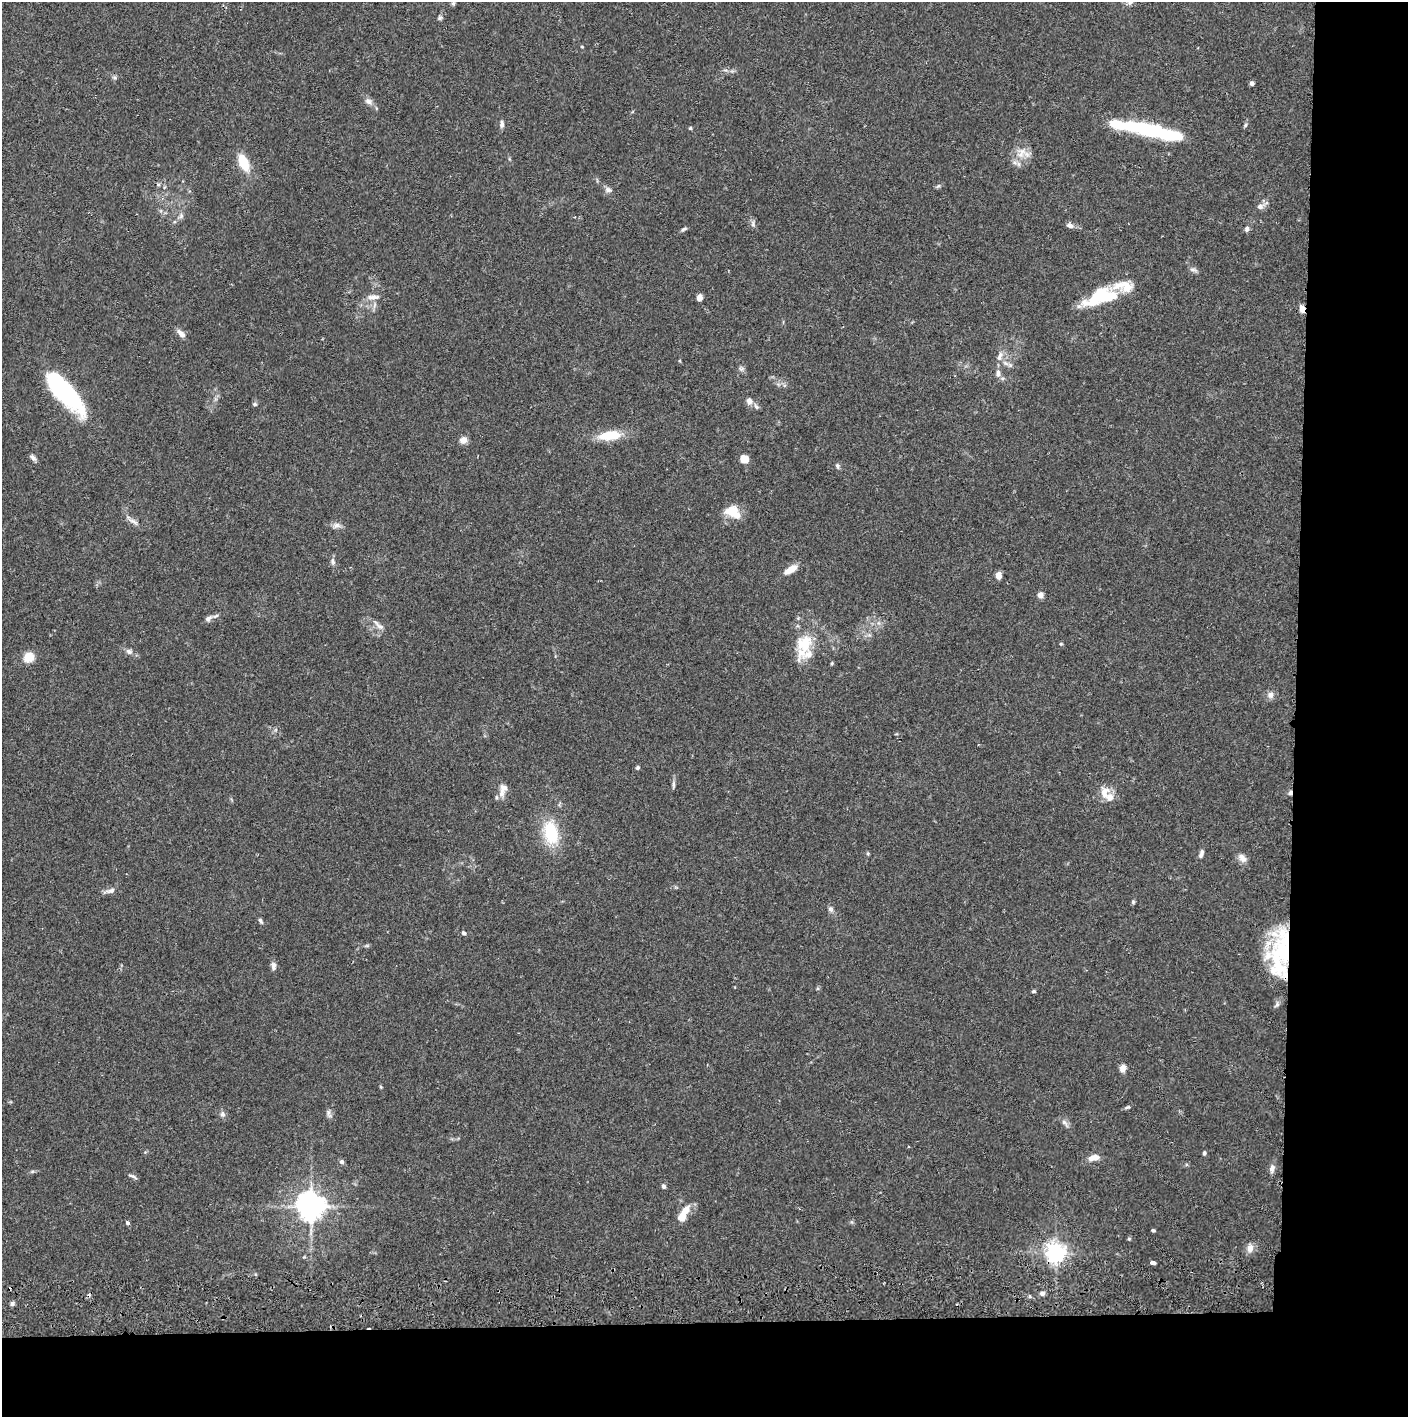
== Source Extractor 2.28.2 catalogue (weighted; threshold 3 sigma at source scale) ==
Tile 9 of 3 x 3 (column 3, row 3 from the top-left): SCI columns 2817-4222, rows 56-1470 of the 4229 x 4358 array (HDU 1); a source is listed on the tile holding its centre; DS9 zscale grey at full resolution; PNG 1410 x 1419 px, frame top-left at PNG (2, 2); no overlay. Shown black and unused: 14% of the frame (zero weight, under 2 of 3 exposures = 3% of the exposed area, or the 3 px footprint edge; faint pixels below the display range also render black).
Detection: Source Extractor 2.28.2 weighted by HDU 2 'WHT'; one run over the whole footprint, this tile lists its part. Background 0.0678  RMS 0.0049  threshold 0.0219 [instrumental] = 3 sigma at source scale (4.5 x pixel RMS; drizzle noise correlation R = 1.50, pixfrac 1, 0.05/0.05 arcsec/px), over >= 5 px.
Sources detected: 110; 4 inside a brighter object's white glare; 1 cosmic-ray / hot-pixel residue — not listed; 9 inside a brighter listed object's ellipse — not listed separately; the other 96 listed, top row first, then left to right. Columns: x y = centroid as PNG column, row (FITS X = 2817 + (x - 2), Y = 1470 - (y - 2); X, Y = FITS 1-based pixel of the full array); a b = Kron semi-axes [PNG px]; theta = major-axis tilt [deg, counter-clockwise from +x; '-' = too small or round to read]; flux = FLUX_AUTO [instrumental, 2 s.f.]
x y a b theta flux
453 3 6 5 - 0.8
440 18 7 6 - 0.98
582 47 5 3 - 0.4
114 77 6 4 -19 0.81
1252 83 5 5 - 1.2
368 101 10 7 -20 2.2
502 124 9 5 86 1.6
1245 125 7 4 51 0.8
690 128 4 4 - 0.63
1172 135 74 14 -10 28
1021 153 18 12 58 6.6
243 163 16 9 -66 13
158 184 5 5 - 0.73
938 186 7 4 44 0.79
608 190 9 7 -12 1.7
1260 206 8 8 - 2.3
181 216 8 6 70 1.4
753 224 9 5 -74 1.4
1070 225 9 6 -21 2
684 229 8 4 25 0.94
1247 229 8 6 77 1.2
1193 270 12 5 -21 1.4
1102 295 37 17 15 28
373 297 18 7 3 3.3
699 297 6 5 - 2.6
1302 309 8 5 -83 3.2
181 333 13 6 -44 2.6
1000 356 15 7 66 3
680 361 5 3 - 0.44
741 369 7 6 - 1.2
998 373 10 7 -87 2.1
65 393 53 17 -48 57
749 401 8 7 - 2.5
254 404 6 5 - 0.73
756 406 9 5 -57 1.2
610 435 27 10 6 14
463 440 10 8 22 2.6
33 458 9 5 -46 1.6
744 459 8 8 - 5.6
837 466 8 5 -81 1.1
733 512 20 13 -24 9.2
133 522 17 5 -31 2.2
336 525 12 7 13 2.2
333 561 10 5 -79 1.5
791 569 17 7 32 5
998 575 7 6 - 3.2
1040 595 7 6 - 2.3
208 619 9 7 35 1.9
379 625 19 6 -41 2.6
804 644 32 21 68 17
1061 644 5 3 - 0.48
129 651 9 7 -18 1.7
29 657 13 12 - 5.8
832 664 5 4 - 0.59
1270 695 9 8 - 2.4
637 768 5 4 - 0.87
673 784 11 4 90 1.2
503 788 12 10 -73 3.2
1105 792 17 13 90 5.7
1290 793 6 4 74 1.2
551 833 31 17 -76 20
868 853 5 4 - 0.58
1201 854 12 5 73 1.7
1242 858 13 9 -50 3
111 891 12 6 17 2.1
1133 902 6 5 - 0.64
831 909 9 6 -46 1.4
260 921 8 4 -59 1
464 933 5 5 - 0.97
367 946 7 4 0 0.69
1283 950 61 22 -81 43
273 966 10 6 -86 2
1034 991 5 4 - 0.7
1123 1068 8 6 79 3.3
381 1087 6 3 -70 0.51
1127 1107 8 4 24 0.86
328 1113 13 5 -70 1.6
222 1114 8 7 - 1.5
1065 1123 14 6 -51 1.9
1204 1153 6 4 82 0.75
1094 1158 13 7 10 4.3
341 1162 6 5 - 1.3
1272 1168 11 6 78 2.3
133 1176 11 3 -25 1.1
663 1186 6 5 - 1.1
311 1206 9 8 - 600
685 1211 15 9 56 5.9
127 1223 4 3 - 1.8
1153 1230 4 3 - 0.71
1129 1239 5 4 - 0.58
1250 1248 11 9 82 3.1
1056 1253 7 6 - 280
1152 1262 5 3 - 2.6
1042 1293 6 6 - 1.3
1029 1296 5 3 - 0.64
12 1304 6 5 - 1.2
Overlapping masked pixels (flux is a lower limit): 4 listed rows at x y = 1302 309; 1290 793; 1283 950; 1056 1253